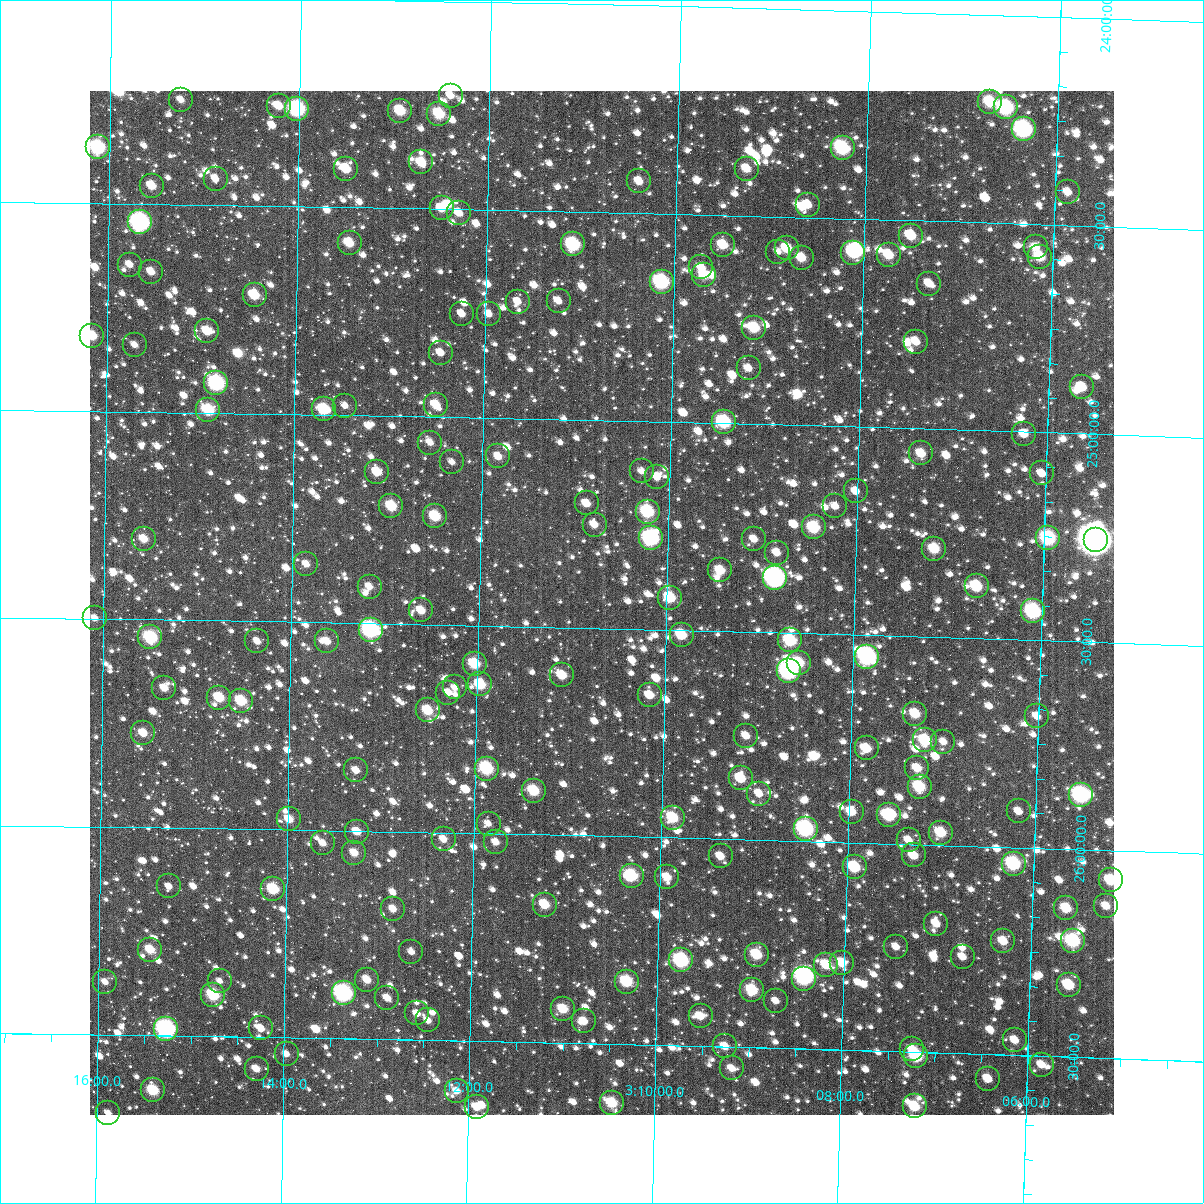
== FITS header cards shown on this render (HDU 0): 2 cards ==
NAXIS1  =                 1024
NAXIS2  =                 1024

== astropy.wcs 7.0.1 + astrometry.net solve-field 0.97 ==
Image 1024 x 1024 px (HDU 0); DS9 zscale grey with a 90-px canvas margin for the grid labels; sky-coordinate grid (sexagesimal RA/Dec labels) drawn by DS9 from the SOLVED WCS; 196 Tycho-2 reference stars matched to detected sources circled (green)
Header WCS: RA---TAN-SIP/DEC--TAN-SIP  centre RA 03:10:42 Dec +25:26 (47.67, +25.44 deg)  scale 8.66 arcsec/px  FOV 147.9' x 147.9'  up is +179 deg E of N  parity flipped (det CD > 0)
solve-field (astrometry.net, Tycho-2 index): VERIFIED the header's WCS against the Tycho-2 star catalogue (verified at 6 index scales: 18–196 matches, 0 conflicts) and refined it, rather than solving blind
Solved WCS: RA---TAN-SIP/DEC--TAN-SIP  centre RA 03:10:42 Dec +25:26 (47.67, +25.44 deg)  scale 8.66 arcsec/px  FOV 147.9' x 147.9'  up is +179 deg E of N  parity flipped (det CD > 0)
The solver's refit moves the header's centre by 0.49 arcsec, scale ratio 0.9999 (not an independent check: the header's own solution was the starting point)
Tycho-2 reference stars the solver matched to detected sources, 196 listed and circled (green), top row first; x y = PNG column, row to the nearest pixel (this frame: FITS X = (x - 90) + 1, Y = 1024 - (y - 91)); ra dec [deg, ICRS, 3 dp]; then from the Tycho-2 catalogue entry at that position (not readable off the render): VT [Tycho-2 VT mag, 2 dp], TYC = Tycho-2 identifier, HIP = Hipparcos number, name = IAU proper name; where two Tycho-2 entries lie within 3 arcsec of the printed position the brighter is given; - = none
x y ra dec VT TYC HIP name
451 96 48.102 +24.226 11.80 1783-109-1 - -
181 100 48.813 +24.248 11.74 1784-514-1 - -
990 102 46.678 +24.209 10.16 1783-511-1 - -
279 106 48.555 +24.259 10.79 1784-598-1 - -
1006 107 46.636 +24.221 8.80 1783-138-1 14451 -
297 109 48.506 +24.265 8.32 1784-271-1 15057 -
400 111 48.233 +24.265 10.32 1784-572-1 - -
439 114 48.131 +24.271 10.03 1783-572-1 - -
1024 129 46.588 +24.272 8.54 1783-983-1 - -
98 147 49.031 +24.365 9.00 1784-128-1 - -
843 148 47.064 +24.330 9.40 1783-92-1 - -
421 162 48.176 +24.389 11.57 1788-1098-1 - -
346 169 48.374 +24.408 11.04 1788-1321-1 - -
747 169 47.316 +24.386 11.22 1787-1027-1 - -
216 179 48.718 +24.437 11.61 1788-721-1 - -
639 181 47.599 +24.423 11.10 1787-956-1 - -
152 186 48.887 +24.455 10.94 1788-606-1 - -
1068 192 46.466 +24.421 11.74 1787-973-1 - -
808 205 47.151 +24.469 11.08 1787-877-1 - -
442 208 48.119 +24.498 11.19 1787-845-1 - -
459 213 48.074 +24.508 11.23 1787-1107-1 - -
140 222 48.916 +24.544 8.13 1788-923-1 15181 -
911 236 46.877 +24.536 10.84 1787-921-1 - -
350 243 48.361 +24.585 10.56 1788-1083-1 - -
573 244 47.770 +24.578 9.19 1787-1046-1 - -
723 245 47.373 +24.571 10.74 1787-806-1 - -
1036 247 46.546 +24.555 12.18 1787-749-1 - -
787 248 47.203 +24.575 10.55 1787-820-1 - -
778 252 47.227 +24.584 11.42 1787-1067-1 - -
853 253 47.029 +24.581 10.61 1787-679-1 - -
889 255 46.933 +24.585 11.20 1787-797-1 - -
1040 257 46.533 +24.578 10.59 1787-687-1 - -
802 258 47.164 +24.597 10.98 1787-1145-1 - -
130 265 48.942 +24.646 11.63 1788-1050-1 - -
701 267 47.429 +24.626 11.42 1787-1072-1 - -
151 272 48.884 +24.663 11.49 1788-1207-1 - -
704 275 47.421 +24.644 10.86 1787-526-1 - -
662 282 47.533 +24.663 8.86 1787-482-1 14718 -
929 284 46.825 +24.651 11.62 1787-635-1 - -
255 295 48.610 +24.715 10.45 1788-909-1 - -
559 301 47.805 +24.716 12.02 1787-1108-1 - -
518 302 47.913 +24.719 12.50 1787-722-1 - -
462 314 48.060 +24.751 11.51 1787-740-1 - -
489 314 47.988 +24.750 11.52 1787-389-1 - -
754 328 47.285 +24.768 10.15 1787-991-1 - -
207 331 48.735 +24.803 10.86 1788-1295-1 - -
92 336 49.039 +24.818 10.39 1788-1240-1 - -
916 342 46.855 +24.792 11.76 1787-542-1 - -
135 345 48.926 +24.840 11.78 1788-920-1 - -
441 353 48.114 +24.846 11.68 1787-984-1 - -
749 368 47.297 +24.866 11.45 1787-638-1 - -
216 383 48.708 +24.928 8.63 1788-754-1 - -
1082 387 46.412 +24.888 10.81 1787-1076-1 - -
436 405 48.125 +24.971 10.94 1787-615-1 - -
345 406 48.366 +24.978 12.30 1788-289-1 - -
324 409 48.423 +24.987 10.01 1788-823-1 15030 -
208 410 48.728 +24.993 9.81 1788-1110-1 - -
724 422 47.358 +24.996 9.29 1787-846-1 - -
1024 434 46.561 +25.006 11.66 1787-978-1 - -
430 443 48.137 +25.062 11.84 1787-454-1 - -
921 453 46.833 +25.060 11.21 1787-94-1 - -
498 456 47.956 +25.092 11.86 1787-847-1 - -
452 462 48.078 +25.108 12.41 1787-865-1 - -
642 471 47.573 +25.120 12.06 1787-486-1 - -
377 472 48.277 +25.136 10.78 1788-1093-1 - -
1042 473 46.511 +25.099 11.38 1787-998-1 - -
657 477 47.533 +25.133 12.20 1787-1137-1 - -
856 491 47.004 +25.155 11.69 1787-726-1 - -
587 503 47.718 +25.201 11.57 1787-641-1 - -
391 506 48.237 +25.217 10.25 1788-1081-1 - -
835 506 47.057 +25.193 11.79 1787-725-1 - -
648 512 47.556 +25.217 9.54 1787-963-1 - -
435 516 48.120 +25.239 10.38 1787-361-1 - -
595 525 47.696 +25.251 11.76 1787-1085-1 - -
814 527 47.113 +25.245 9.90 1787-630-1 - -
651 538 47.546 +25.281 8.72 1787-760-1 - -
1048 538 46.489 +25.254 9.19 1787-717-1 - -
144 539 48.894 +25.306 11.19 1788-442-1 - -
754 539 47.271 +25.277 11.79 1787-814-1 - -
1096 540 46.361 +25.255 5.47 1787-1187-1 14376 -
934 549 46.790 +25.288 10.35 1787-798-1 - -
777 553 47.209 +25.309 12.09 1787-1168-1 - -
306 564 48.461 +25.360 12.13 1788-773-1 - -
720 570 47.358 +25.354 10.91 1787-955-1 - -
775 578 47.213 +25.368 7.84 1787-624-1 14621 -
977 586 46.675 +25.375 10.03 1787-406-1 - -
370 587 48.292 +25.412 11.63 1788-311-1 - -
670 598 47.490 +25.422 10.05 1787-650-1 - -
421 610 48.153 +25.467 11.16 1788-218-1 - -
1033 611 46.522 +25.431 8.93 1787-209-1 - -
95 618 49.022 +25.498 12.02 1788-861-1 - -
371 630 48.286 +25.515 8.61 1788-1030-1 14984 -
682 635 47.457 +25.512 10.21 1787-1150-1 - -
150 637 48.873 +25.542 9.48 1788-525-1 - -
790 640 47.167 +25.518 9.67 1787-791-1 - -
257 641 48.588 +25.548 12.10 1788-495-1 - -
327 641 48.402 +25.545 11.62 1788-578-1 - -
867 657 46.960 +25.552 8.35 1787-676-1 14548 -
799 663 47.143 +25.571 10.02 1787-384-1 - -
475 664 48.008 +25.592 10.15 1787-481-1 - -
789 671 47.170 +25.592 8.27 1787-616-1 14610 -
562 675 47.774 +25.616 11.19 1787-512-1 - -
480 684 47.991 +25.642 10.13 1787-1012-1 - -
455 687 48.059 +25.650 12.02 1787-1142-1 - -
164 688 48.834 +25.664 11.28 1788-145-1 - -
448 693 48.076 +25.663 11.60 1787-487-1 - -
650 695 47.539 +25.659 12.50 1787-431-1 - -
219 698 48.687 +25.685 10.56 1788-263-1 - -
241 701 48.629 +25.692 10.23 1788-420-1 - -
428 710 48.130 +25.707 10.54 1787-218-1 - -
915 714 46.828 +25.686 10.48 1787-609-1 - -
1037 716 46.503 +25.683 11.69 1787-323-1 - -
143 733 48.888 +25.773 10.99 1788-81-1 - -
746 736 47.278 +25.751 11.27 1787-30-1 - -
925 740 46.800 +25.749 9.90 1787-427-1 - -
943 742 46.751 +25.752 11.97 1787-403-1 - -
867 748 46.956 +25.773 11.16 1787-288-1 - -
917 768 46.819 +25.817 11.21 1787-419-1 - -
487 769 47.969 +25.845 9.47 1787-622-1 - -
356 770 48.319 +25.855 11.89 1788-550-1 - -
741 778 47.289 +25.853 10.73 1787-1090-1 - -
920 787 46.811 +25.862 9.94 1787-446-1 - -
534 791 47.842 +25.895 10.16 1787-400-1 - -
759 794 47.239 +25.889 11.77 1787-97-1 - -
1081 795 46.378 +25.869 8.69 1787-58-1 14379 -
1019 811 46.544 +25.914 11.66 1787-74-1 - -
852 812 46.991 +25.926 10.64 1787-554-1 - -
889 815 46.890 +25.932 9.66 1787-474-1 - -
673 818 47.469 +25.952 10.26 1787-224-1 - -
289 819 48.495 +25.975 11.23 1788-864-1 - -
489 824 47.962 +25.976 12.69 1787-600-1 - -
806 829 47.113 +25.970 8.68 1787-1048-1 - -
357 832 48.313 +26.002 11.63 1788-832-1 - -
941 833 46.750 +25.970 10.40 1787-1178-1 - -
444 839 48.081 +26.016 11.94 1787-794-1 - -
909 840 46.836 +25.990 11.70 1787-1032-1 - -
496 842 47.941 +26.020 12.43 1787-287-1 - -
323 843 48.404 +26.031 12.20 1788-154-1 - -
354 853 48.319 +26.054 11.71 1788-891-1 - -
914 855 46.821 +26.027 11.23 1787-656-1 - -
721 856 47.339 +26.042 11.04 1787-1035-1 - -
1014 864 46.553 +26.040 9.19 1787-179-1 - -
855 867 46.979 +26.059 10.01 1787-516-1 - -
632 876 47.576 +26.094 9.72 1787-118-1 - -
667 877 47.480 +26.096 10.96 1787-314-1 - -
1111 880 46.291 +26.072 10.46 1787-556-1 - -
169 886 48.814 +26.141 11.60 1788-577-1 - -
273 889 48.535 +26.144 9.91 1788-555-1 - -
545 905 47.806 +26.168 10.65 1787-44-1 - -
1106 906 46.302 +26.134 11.51 1787-360-1 - -
1066 908 46.409 +26.143 10.56 1787-186-1 - -
393 909 48.213 +26.186 12.01 1788-395-1 - -
936 924 46.755 +26.189 11.52 1787-665-1 - -
1003 941 46.574 +26.227 11.04 1787-241-1 - -
1073 941 46.388 +26.220 9.33 1787-583-1 - -
896 947 46.862 +26.248 11.98 1787-153-1 - -
150 950 48.862 +26.294 10.73 1792-559-1 - -
411 952 48.161 +26.289 13.46 1792-538-1 - -
757 955 47.235 +26.276 10.30 1791-810-1 - -
963 957 46.682 +26.267 12.09 1791-895-1 - -
681 960 47.437 +26.295 8.77 1791-1005-1 - -
842 963 47.005 +26.290 10.75 1791-779-1 - -
826 965 47.048 +26.296 10.45 1791-505-1 - -
804 979 47.107 +26.331 8.11 1791-794-1 14594 -
367 980 48.279 +26.357 11.52 1792-382-1 - -
220 981 48.674 +26.366 13.74 1792-775-1 - -
105 982 48.981 +26.374 11.80 1792-765-1 - -
627 982 47.582 +26.349 9.90 1791-863-1 - -
1069 985 46.395 +26.327 10.29 1791-687-1 - -
752 990 47.245 +26.362 10.14 1791-605-1 - -
344 993 48.342 +26.392 8.35 1792-887-1 15000 -
213 995 48.691 +26.401 9.68 1792-176-1 - -
387 998 48.224 +26.401 11.88 1792-880-1 - -
776 1001 47.180 +26.386 11.62 1791-530-1 - -
563 1009 47.751 +26.418 10.61 1791-1096-1 - -
417 1013 48.143 +26.437 11.80 1792-998-1 - -
701 1016 47.382 +26.428 11.47 1791-944-1 - -
428 1020 48.113 +26.453 12.26 1791-956-1 - -
584 1021 47.694 +26.447 12.23 1791-1051-1 - -
261 1028 48.562 +26.479 12.07 1792-543-1 - -
166 1029 48.817 +26.485 8.07 1792-863-1 - -
1015 1040 46.535 +26.464 11.74 1791-900-1 - -
725 1046 47.314 +26.499 10.96 1791-480-1 - -
912 1049 46.811 +26.492 11.44 1791-879-1 - -
287 1054 48.492 +26.540 11.88 1792-841-1 - -
916 1056 46.799 +26.509 9.45 1791-508-1 - -
1042 1065 46.462 +26.521 12.24 1791-782-1 - -
732 1068 47.294 +26.552 11.67 1791-814-1 - -
257 1069 48.572 +26.577 11.92 1792-978-1 - -
988 1079 46.604 +26.559 11.20 1791-826-1 - -
153 1090 48.849 +26.632 9.79 1792-477-1 - -
457 1091 48.032 +26.621 12.04 1791-968-1 - -
612 1103 47.614 +26.641 10.18 1791-713-1 - -
915 1106 46.799 +26.631 10.33 1791-310-1 - -
477 1107 47.978 +26.660 11.78 1791-940-1 - -
108 1113 48.969 +26.688 11.39 1792-878-1 - -